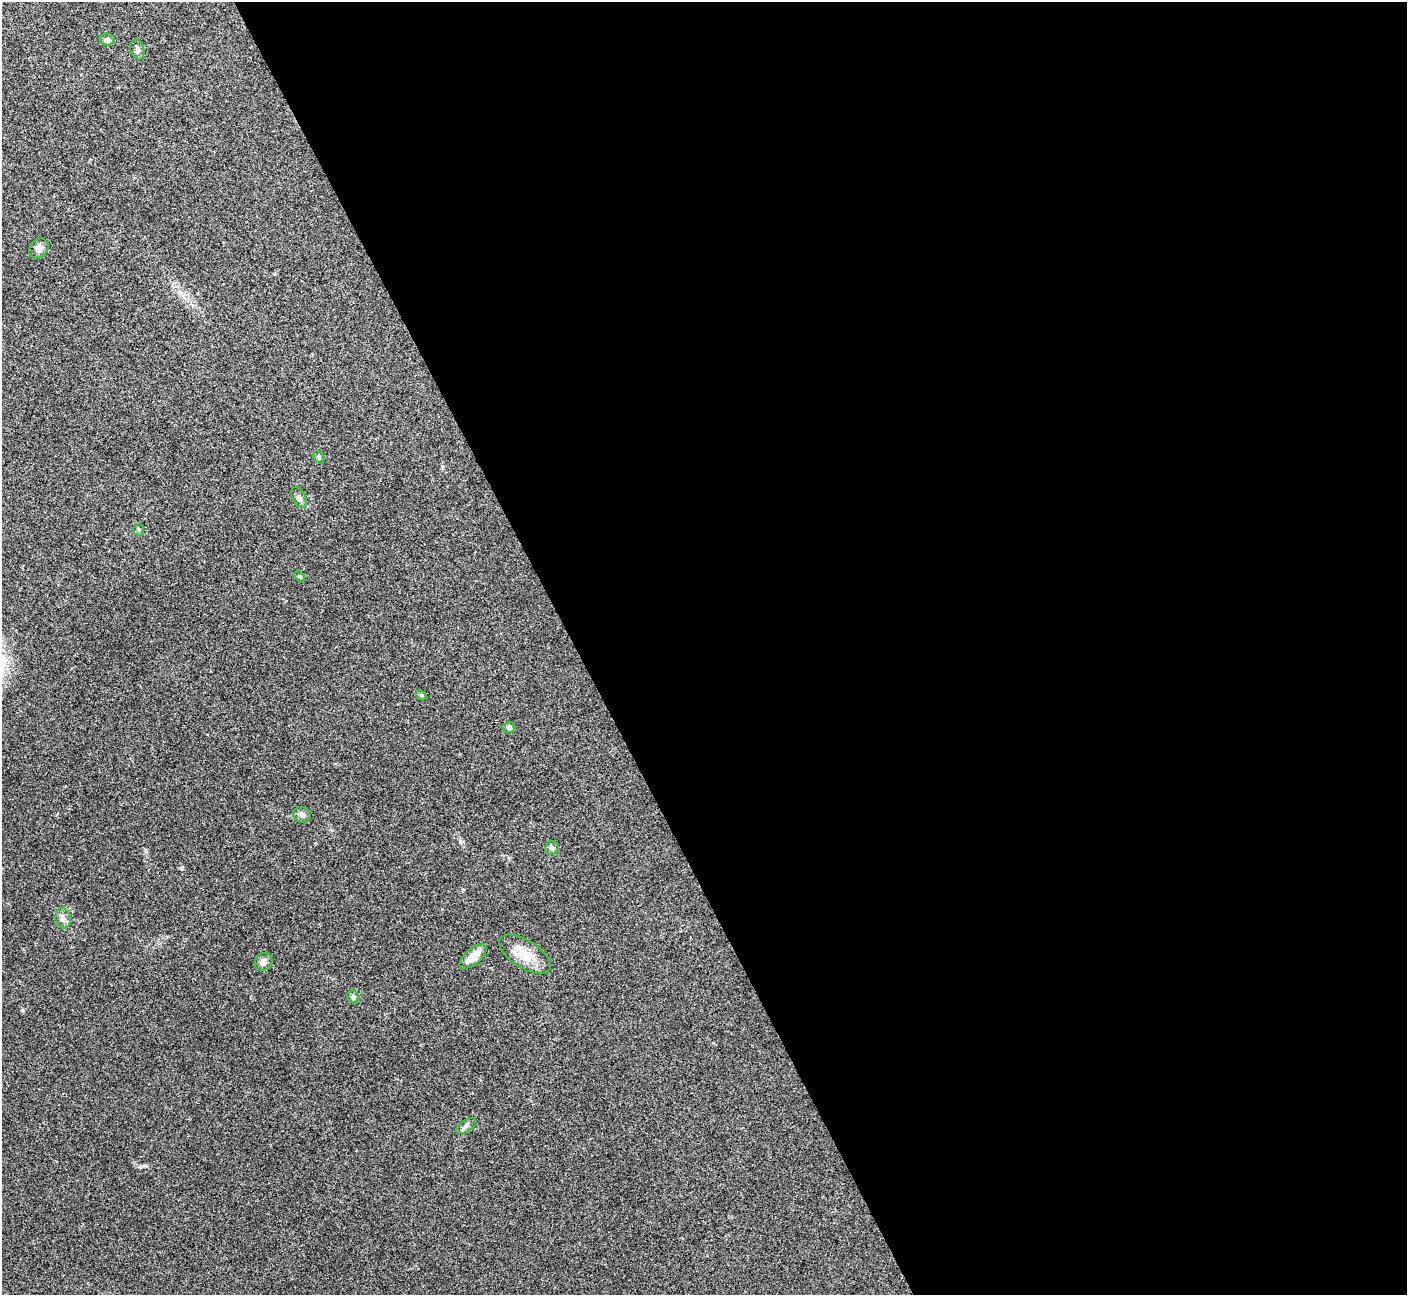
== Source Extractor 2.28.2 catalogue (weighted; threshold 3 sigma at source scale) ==
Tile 8 of 4 x 4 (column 4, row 2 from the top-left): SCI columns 4219-5623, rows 2744-4036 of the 5630 x 5618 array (HDU 1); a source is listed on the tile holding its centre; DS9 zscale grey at full resolution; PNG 1409 x 1297 px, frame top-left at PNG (2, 2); each listed source drawn as its Kron ellipse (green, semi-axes under 4 px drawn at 4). Shown black and unused: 59% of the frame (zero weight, under 3 of 4 exposures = <1% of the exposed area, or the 3 px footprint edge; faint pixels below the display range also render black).
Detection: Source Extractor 2.28.2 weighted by HDU 2 'WHT'; one run over the whole footprint, this tile lists its part. Background 0.0219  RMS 0.0039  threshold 0.0177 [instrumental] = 3 sigma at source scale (4.5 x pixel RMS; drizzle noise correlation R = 1.50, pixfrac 1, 0.05/0.05 arcsec/px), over >= 5 px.
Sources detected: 17; all 17 listed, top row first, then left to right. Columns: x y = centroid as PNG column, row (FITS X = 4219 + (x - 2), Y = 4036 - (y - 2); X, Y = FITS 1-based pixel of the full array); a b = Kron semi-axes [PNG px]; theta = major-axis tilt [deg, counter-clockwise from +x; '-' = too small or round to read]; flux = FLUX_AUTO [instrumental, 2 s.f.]
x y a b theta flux
107 40 7 6 - 1.3
137 50 10 6 -72 1.3
39 248 11 9 49 2
319 457 6 5 - 0.63
299 497 11 6 -61 1.3
139 530 6 5 - 0.56
300 576 6 4 -45 0.46
421 695 6 4 -45 0.54
509 727 6 5 - 0.98
302 815 9 7 -18 1.3
552 848 7 6 - 0.92
63 918 10 7 -81 1.6
525 954 29 14 -32 8.6
473 957 16 7 40 5.9
263 962 9 8 - 1.8
353 997 6 6 - 0.93
466 1126 11 5 31 1.2
Unlisted compact peaks at least as high as the median listed source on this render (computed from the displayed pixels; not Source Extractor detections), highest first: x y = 22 1010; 181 868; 140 1167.